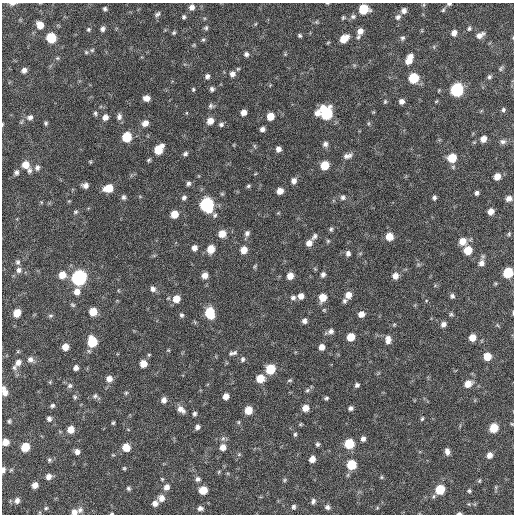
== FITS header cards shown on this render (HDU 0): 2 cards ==
NAXIS1  =                  512 / Axis length
NAXIS2  =                  512 / Axis length

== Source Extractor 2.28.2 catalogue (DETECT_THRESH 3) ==
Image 512 x 512 px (HDU 0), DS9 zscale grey, 1 PNG px = 1 image px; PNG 516 x 516 px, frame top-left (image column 1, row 512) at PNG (2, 3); no overlay
Background 89.9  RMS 10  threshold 31.1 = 3 sigma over >= 5 px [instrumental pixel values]
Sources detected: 241; all 241 listed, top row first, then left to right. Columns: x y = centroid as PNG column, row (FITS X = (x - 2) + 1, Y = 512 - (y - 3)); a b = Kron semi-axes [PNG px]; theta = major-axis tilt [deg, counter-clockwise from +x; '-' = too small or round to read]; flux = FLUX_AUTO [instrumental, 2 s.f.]
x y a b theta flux
327 3 5 3 - 510
12 4 8 4 3 2000
449 4 6 4 2 1200
192 7 6 6 - 3100
105 9 5 4 - 1300
363 9 7 6 - 23000
443 10 6 5 - 1100
404 11 6 6 - 3000
157 14 8 5 43 1600
353 16 8 6 1 1800
184 17 5 4 - 1300
398 17 8 7 - 2300
343 18 5 4 - 910
316 22 6 5 - 900
255 24 6 3 70 660
40 25 6 6 - 7800
206 28 6 5 - 1200
469 28 6 6 - 1400
102 29 6 5 - 2200
88 30 5 5 - 1100
360 31 8 7 - 4700
174 33 5 4 - 1000
454 33 7 6 - 3700
300 35 4 3 - 1100
480 35 10 5 29 3800
51 38 7 7 - 22000
402 38 6 6 - 1500
344 39 8 6 41 10000
203 40 5 5 - 1000
328 42 6 3 20 680
434 47 6 4 -72 780
92 50 6 5 - 1100
86 52 5 5 - 1000
246 54 6 5 - 2000
285 54 5 5 - 780
57 58 5 5 - 920
409 59 12 6 66 8700
501 69 8 5 54 1300
24 70 6 5 - 2800
232 74 8 7 - 3400
207 76 6 5 - 2100
489 77 7 5 63 1500
414 78 7 6 - 31000
193 89 4 4 - 980
212 89 5 5 - 1800
457 90 7 7 - 92000
146 98 6 5 - 4400
401 101 6 5 - 3000
385 102 6 4 70 950
211 106 8 6 -9 1800
503 110 5 5 - 1400
243 112 6 5 - 4300
95 113 6 5 - 1300
318 113 8 7 - 4800
326 113 9 7 -72 57000
270 116 6 6 - 9300
30 117 9 7 13 2600
105 117 6 6 - 3800
119 117 9 6 84 2700
210 121 7 6 - 6200
46 123 5 4 - 1200
145 123 8 7 - 4500
369 123 6 3 71 860
2 124 5 2 - 580
221 124 7 6 - 1700
262 129 5 4 - 2400
127 137 7 6 - 24000
483 139 6 5 - 5300
503 142 8 6 -1 2300
325 144 7 6 - 2600
254 146 7 4 -89 930
159 149 9 6 52 16000
278 149 6 5 - 3100
185 154 6 5 - 1600
348 156 12 6 16 3300
452 158 7 7 - 17000
149 160 6 4 18 1100
90 162 5 4 - 760
25 165 7 7 - 7800
325 165 6 6 - 16000
37 167 8 6 88 2300
29 170 8 6 83 2000
16 172 6 5 - 1900
255 174 5 3 - 610
497 176 6 5 - 6200
294 181 7 6 - 3200
188 183 6 5 - 1800
85 185 6 5 - 2900
248 186 6 4 18 1100
108 188 8 6 13 12000
280 191 6 5 - 5600
477 193 5 4 - 1700
123 197 7 6 - 1800
343 197 7 7 - 2000
184 198 6 5 - 1800
434 198 5 4 - 1600
509 198 7 6 - 3400
69 201 5 4 - 590
41 202 5 3 - 530
206 205 8 7 - 120000
491 211 6 5 - 4700
75 212 6 5 - 1100
278 213 5 3 - 640
174 214 6 6 - 9500
215 215 6 6 - 1500
331 229 6 5 - 1300
247 233 7 6 - 2300
222 234 7 7 - 8000
509 234 6 4 70 920
314 236 9 6 54 2000
389 236 7 6 - 9300
328 241 5 4 - 920
462 241 8 7 - 7700
309 243 7 6 - 4600
194 248 6 5 - 3400
211 249 7 6 - 10000
244 250 6 6 - 7200
468 250 7 6 - 13000
348 253 7 6 - 2200
18 262 7 6 - 1600
481 263 9 7 76 3900
19 270 8 7 - 2500
508 273 7 6 - 31000
323 274 6 5 - 2200
62 275 7 7 - 8400
205 275 6 6 - 4900
290 276 6 6 - 6700
395 276 7 6 - 4600
79 278 7 7 - 200000
153 289 7 6 - 2600
77 292 7 7 - 5300
348 295 6 6 - 5900
301 296 6 5 - 4500
452 296 6 5 - 1700
323 297 7 6 - 9600
293 298 7 6 - 2200
176 299 7 7 - 8400
345 301 6 5 - 1700
73 305 7 5 -32 1100
93 312 6 6 - 13000
17 313 6 6 - 11000
210 313 8 7 - 27000
513 313 5 2 - 620
361 314 6 5 - 4300
451 314 6 5 - 1100
182 315 6 5 - 1400
50 316 7 5 6 1200
304 321 5 5 - 2700
443 324 6 5 - 2900
330 331 9 5 22 2700
351 337 6 6 - 12000
472 337 6 6 - 7600
388 340 10 7 -89 4400
92 342 7 6 - 28000
65 347 6 5 - 6700
321 347 6 5 - 4200
168 350 4 3 - 620
18 351 6 4 72 770
231 353 8 6 15 1800
487 356 6 6 - 11000
30 359 8 7 - 3100
242 359 7 6 - 1600
18 362 9 7 44 3800
143 364 6 6 - 7800
14 367 8 6 -41 1800
76 368 5 4 - 2900
270 369 7 6 - 24000
260 378 7 6 - 12000
109 379 7 7 - 4400
290 380 7 4 7 1000
50 382 5 4 - 740
468 384 8 7 - 6900
357 385 5 4 - 1700
70 386 7 6 - 1700
307 390 6 5 - 1300
4 391 10 6 -75 4800
126 393 6 5 - 940
95 396 7 6 - 1600
226 396 6 5 - 4600
75 397 7 5 -62 1200
326 398 5 4 - 1100
164 400 7 6 - 3500
52 405 5 4 - 1400
305 408 6 6 - 5900
350 408 5 5 - 1800
181 409 11 6 -40 4300
248 410 6 6 - 12000
194 414 5 4 - 1500
49 419 6 6 - 2000
422 419 5 4 - 980
9 421 5 4 - 1200
239 422 6 3 90 790
113 423 4 3 - 930
197 427 6 5 - 2200
494 428 7 6 - 16000
71 429 6 6 - 7600
295 434 5 4 - 1100
363 439 5 5 - 2400
5 442 6 6 - 6400
317 444 5 5 - 1300
349 444 6 6 - 26000
25 447 6 6 - 17000
126 447 7 7 - 9300
223 447 7 7 - 5400
447 451 7 5 -78 3000
77 452 6 6 - 3100
239 454 6 4 45 980
489 455 6 6 - 4000
312 459 5 5 - 5100
49 460 6 5 - 1200
351 465 6 6 - 22000
124 468 4 4 - 860
3 470 7 4 87 2200
11 470 5 4 - 800
219 472 6 4 87 790
48 477 6 6 - 3700
381 477 5 4 - 820
162 479 4 4 - 790
198 479 7 6 - 2200
284 480 5 5 - 900
479 481 6 4 71 840
35 485 5 5 - 4400
166 487 8 6 52 3900
496 487 6 4 72 960
128 488 6 4 -47 1300
440 489 7 6 - 23000
203 490 7 6 - 11000
469 491 5 4 - 1100
161 498 8 7 - 4800
17 500 7 6 - 2800
313 501 6 4 76 1700
155 503 7 6 - 3500
469 504 6 4 -71 760
293 507 6 5 - 1400
327 507 6 5 - 1900
46 508 6 5 - 1100
200 508 7 6 - 2300
80 510 8 7 - 2200
74 512 7 6 - 3700
112 513 5 3 - 710
459 513 5 3 - 1300
At the frame edge (FLAGS 8, measured only in part): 13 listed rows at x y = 327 3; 12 4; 449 4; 2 124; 508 273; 513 313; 4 391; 494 428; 5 442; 3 470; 74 512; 112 513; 459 513